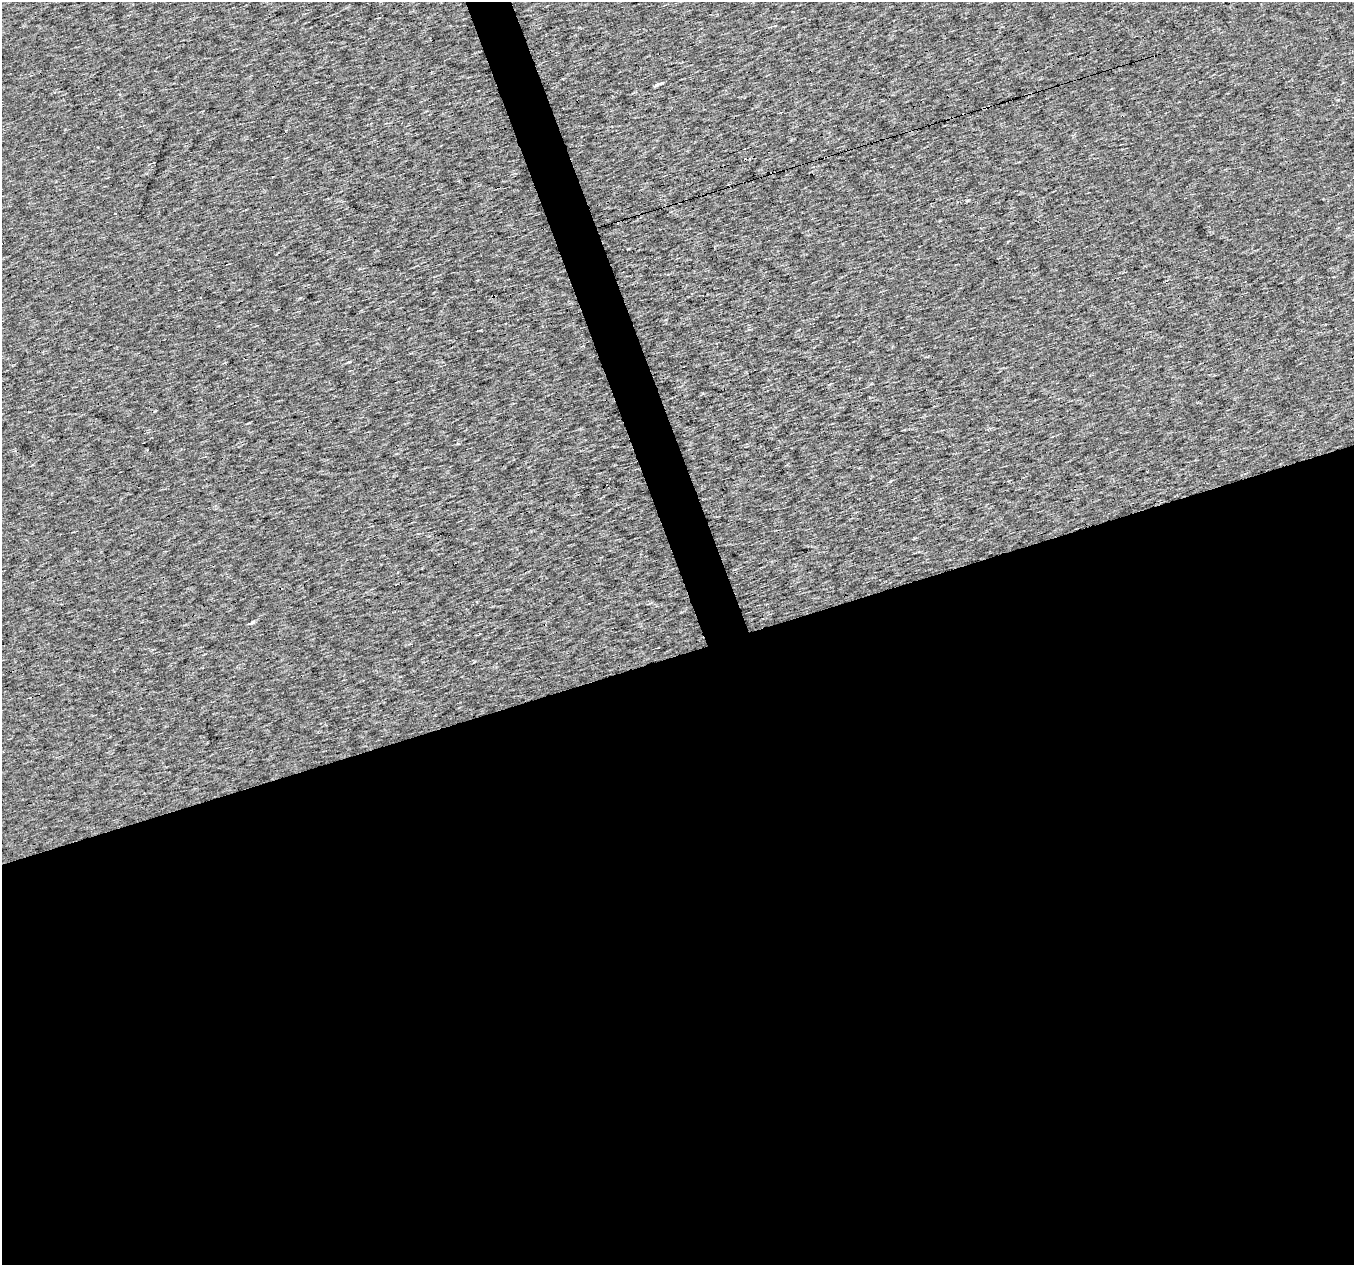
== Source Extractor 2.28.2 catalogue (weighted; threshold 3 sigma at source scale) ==
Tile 15 of 4 x 4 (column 3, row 4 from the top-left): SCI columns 2703-4054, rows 63-1325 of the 5405 x 5232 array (HDU 1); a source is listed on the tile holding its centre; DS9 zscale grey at full resolution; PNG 1356 x 1267 px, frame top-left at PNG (2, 2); no overlay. Shown black and unused: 50% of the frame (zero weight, under 3 of 4 exposures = <1% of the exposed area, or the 3 px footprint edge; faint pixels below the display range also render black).
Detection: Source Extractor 2.28.2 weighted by HDU 2 'WHT'; one run over the whole footprint, this tile lists its part. Background 5.33e-04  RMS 0.019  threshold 0.085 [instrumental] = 3 sigma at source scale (4.5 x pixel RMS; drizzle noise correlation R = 1.50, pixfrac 1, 0.0396/0.0396 arcsec/px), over >= 5 px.
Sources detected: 3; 1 cosmic-ray / hot-pixel residue — not listed; the other 2 listed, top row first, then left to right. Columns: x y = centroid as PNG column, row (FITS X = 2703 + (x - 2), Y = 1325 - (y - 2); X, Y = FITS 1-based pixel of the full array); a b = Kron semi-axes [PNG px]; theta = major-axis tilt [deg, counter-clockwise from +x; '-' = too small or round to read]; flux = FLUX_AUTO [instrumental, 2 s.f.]
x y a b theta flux
658 84 8 3 23 5.3
252 622 7 4 33 3.8